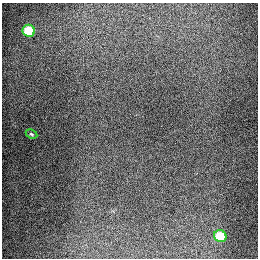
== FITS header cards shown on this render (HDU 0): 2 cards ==
NAXIS1  =                  256
NAXIS2  =                  256

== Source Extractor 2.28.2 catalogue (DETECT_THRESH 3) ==
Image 256 x 256 px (HDU 0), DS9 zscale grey, 1 PNG px = 1 image px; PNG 260 x 260 px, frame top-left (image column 1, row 256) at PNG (2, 3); each listed source drawn as its Kron ellipse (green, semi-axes under 4 px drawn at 4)
Background 1280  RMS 27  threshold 80.1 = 3 sigma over >= 5 px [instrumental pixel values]
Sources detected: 3; all 3 listed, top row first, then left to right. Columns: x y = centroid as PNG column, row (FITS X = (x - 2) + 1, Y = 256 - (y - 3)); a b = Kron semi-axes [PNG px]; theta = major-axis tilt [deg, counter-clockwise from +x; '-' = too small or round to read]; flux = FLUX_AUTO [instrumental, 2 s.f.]
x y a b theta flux
29 31 6 6 - 83000
31 134 6 4 -27 2300
220 236 6 5 - 65000